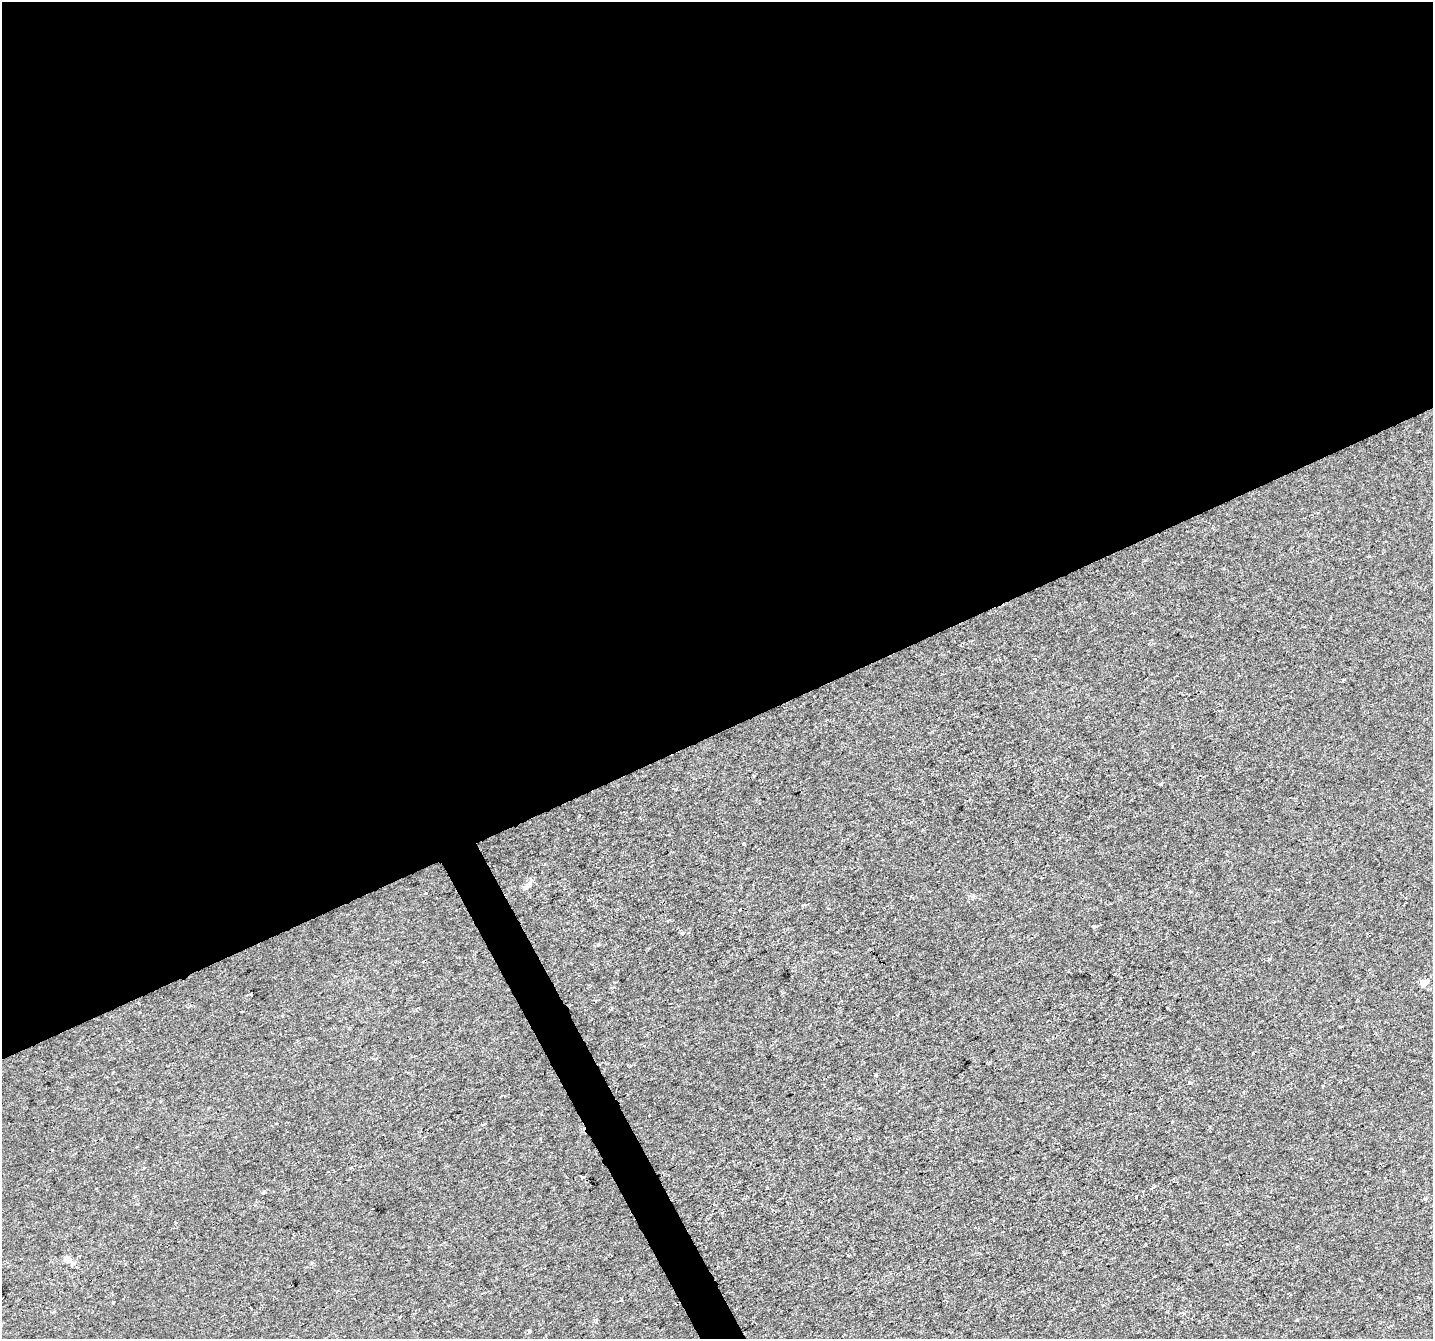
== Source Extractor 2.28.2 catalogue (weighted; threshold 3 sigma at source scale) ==
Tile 2 of 4 x 4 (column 2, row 1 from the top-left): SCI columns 1432-2862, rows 4111-5447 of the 5727 x 5602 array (HDU 1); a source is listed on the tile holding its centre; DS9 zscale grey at full resolution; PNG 1435 x 1341 px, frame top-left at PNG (2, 2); no overlay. Shown black and unused: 56% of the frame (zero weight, under 2 of 3 exposures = <1% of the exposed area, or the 3 px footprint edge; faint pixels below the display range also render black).
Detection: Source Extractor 2.28.2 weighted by HDU 2 'WHT'; one run over the whole footprint, this tile lists its part. Background 0.00106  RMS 0.0022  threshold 0.00978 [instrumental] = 3 sigma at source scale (4.5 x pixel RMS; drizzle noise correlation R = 1.50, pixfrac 1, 0.0396/0.0396 arcsec/px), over >= 5 px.
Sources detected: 19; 1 cosmic-ray / hot-pixel residue — not listed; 1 inside a brighter listed object's ellipse — not listed separately; the other 17 listed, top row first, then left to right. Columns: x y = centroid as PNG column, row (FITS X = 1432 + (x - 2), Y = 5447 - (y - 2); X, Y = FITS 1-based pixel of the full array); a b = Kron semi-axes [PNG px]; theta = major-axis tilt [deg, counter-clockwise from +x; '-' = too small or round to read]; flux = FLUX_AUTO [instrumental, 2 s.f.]
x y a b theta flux
1343 680 3 3 - 0.37
1160 784 5 3 - 0.2
744 843 4 3 - 0.51
527 886 13 6 30 0.93
426 893 3 2 - 0.33
1094 926 3 3 - 0.54
1423 983 5 4 - 2.5
251 994 3 3 - 0.41
876 1075 3 3 - 0.69
1189 1083 4 3 - 0.45
483 1124 3 3 - 0.61
352 1167 3 3 - 0.6
582 1178 3 3 - 5.8
67 1259 9 7 41 0.88
621 1300 3 3 - 0.2
113 1302 3 3 - 0.32
529 1331 4 4 - 0.49
Unlisted compact peaks at least as high as the median listed source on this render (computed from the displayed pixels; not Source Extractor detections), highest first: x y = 682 933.